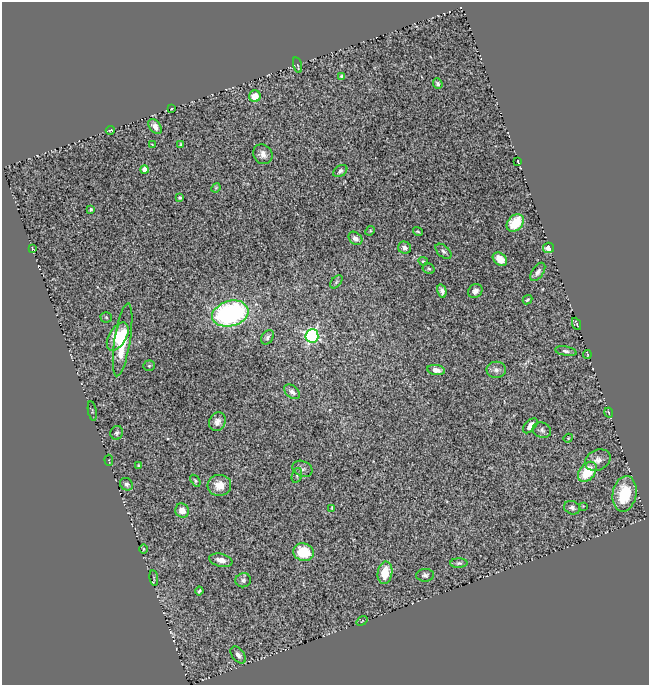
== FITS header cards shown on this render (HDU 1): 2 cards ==
NAXIS1  =                  647
NAXIS2  =                  683

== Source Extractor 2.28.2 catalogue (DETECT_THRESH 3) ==
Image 647 x 683 px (HDU 1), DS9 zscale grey, 1 PNG px = 1 image px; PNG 651 x 687 px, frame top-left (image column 1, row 683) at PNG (2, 2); each listed source drawn as its Kron ellipse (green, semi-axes under 4 px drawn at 4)
Background 0.708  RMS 0.041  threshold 0.123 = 3 sigma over >= 5 px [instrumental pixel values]
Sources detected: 77; all 77 listed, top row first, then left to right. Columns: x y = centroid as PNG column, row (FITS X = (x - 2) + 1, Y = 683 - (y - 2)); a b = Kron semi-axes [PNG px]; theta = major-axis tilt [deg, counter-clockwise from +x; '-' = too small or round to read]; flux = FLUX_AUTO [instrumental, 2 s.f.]
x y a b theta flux
298 65 8 3 -74 3.5
342 76 4 3 - 5.2
438 84 5 4 - 6.7
255 96 6 5 - 42
171 109 2 2 - 2.4
155 127 8 5 -52 17
110 130 4 2 - 2.9
152 144 4 2 - 1.8
180 145 4 3 - 3.7
263 154 10 9 - 18
518 162 4 2 - 2.2
145 169 4 4 - 31
340 171 8 5 34 8.4
216 188 5 4 - 3.2
180 198 4 3 - 4.4
91 209 3 3 - 3.7
515 223 10 7 47 78
370 231 5 4 - 3.2
418 232 5 3 - 3.7
355 238 8 6 -40 12
32 248 3 2 - 1.8
404 248 6 6 - 9.7
548 248 5 5 - 28
443 251 9 5 -41 8.2
500 259 8 5 -40 36
423 261 5 4 - 3.6
429 269 6 5 - 4.5
538 272 10 5 55 11
336 282 8 4 49 5
442 291 7 4 -76 9.5
475 291 7 6 - 13
527 300 5 4 - 4.4
230 314 18 12 16 550
106 317 5 5 - 3.4
577 324 6 2 -66 3.2
312 336 7 6 - 540
118 337 15 9 59 85
267 337 8 5 59 7.8
123 340 37 8 81 96
566 351 11 4 -10 7.3
587 354 5 2 - 2.4
149 366 5 5 - 3.9
436 370 9 5 -9 17
496 370 10 8 -1 13
292 392 9 6 -38 11
92 411 10 3 -80 3.6
609 413 5 2 - 2.9
217 422 9 8 - 16
530 426 9 5 47 19
542 430 9 7 -20 9
117 433 7 6 - 6.5
568 438 5 4 - 2.9
109 460 5 2 - 2.1
598 460 13 10 26 22
138 465 3 3 - 3
303 469 10 7 -24 9.4
587 472 11 7 52 91
297 475 7 5 73 5.2
195 481 6 4 -54 4
126 484 7 6 - 8.7
219 485 12 10 5 35
625 494 18 12 79 97
583 506 4 3 - 2.2
332 508 4 3 - 2.7
572 508 8 6 -24 8.5
182 511 7 6 - 32
143 549 5 3 - 2.8
303 552 10 9 - 99
221 560 12 6 -13 21
459 563 9 4 0 6.5
385 573 11 7 80 58
425 575 9 6 4 7.9
154 578 8 2 -80 2.7
243 580 8 7 - 7.3
199 591 4 3 - 4.2
362 621 6 3 38 2.2
238 655 10 6 -52 11